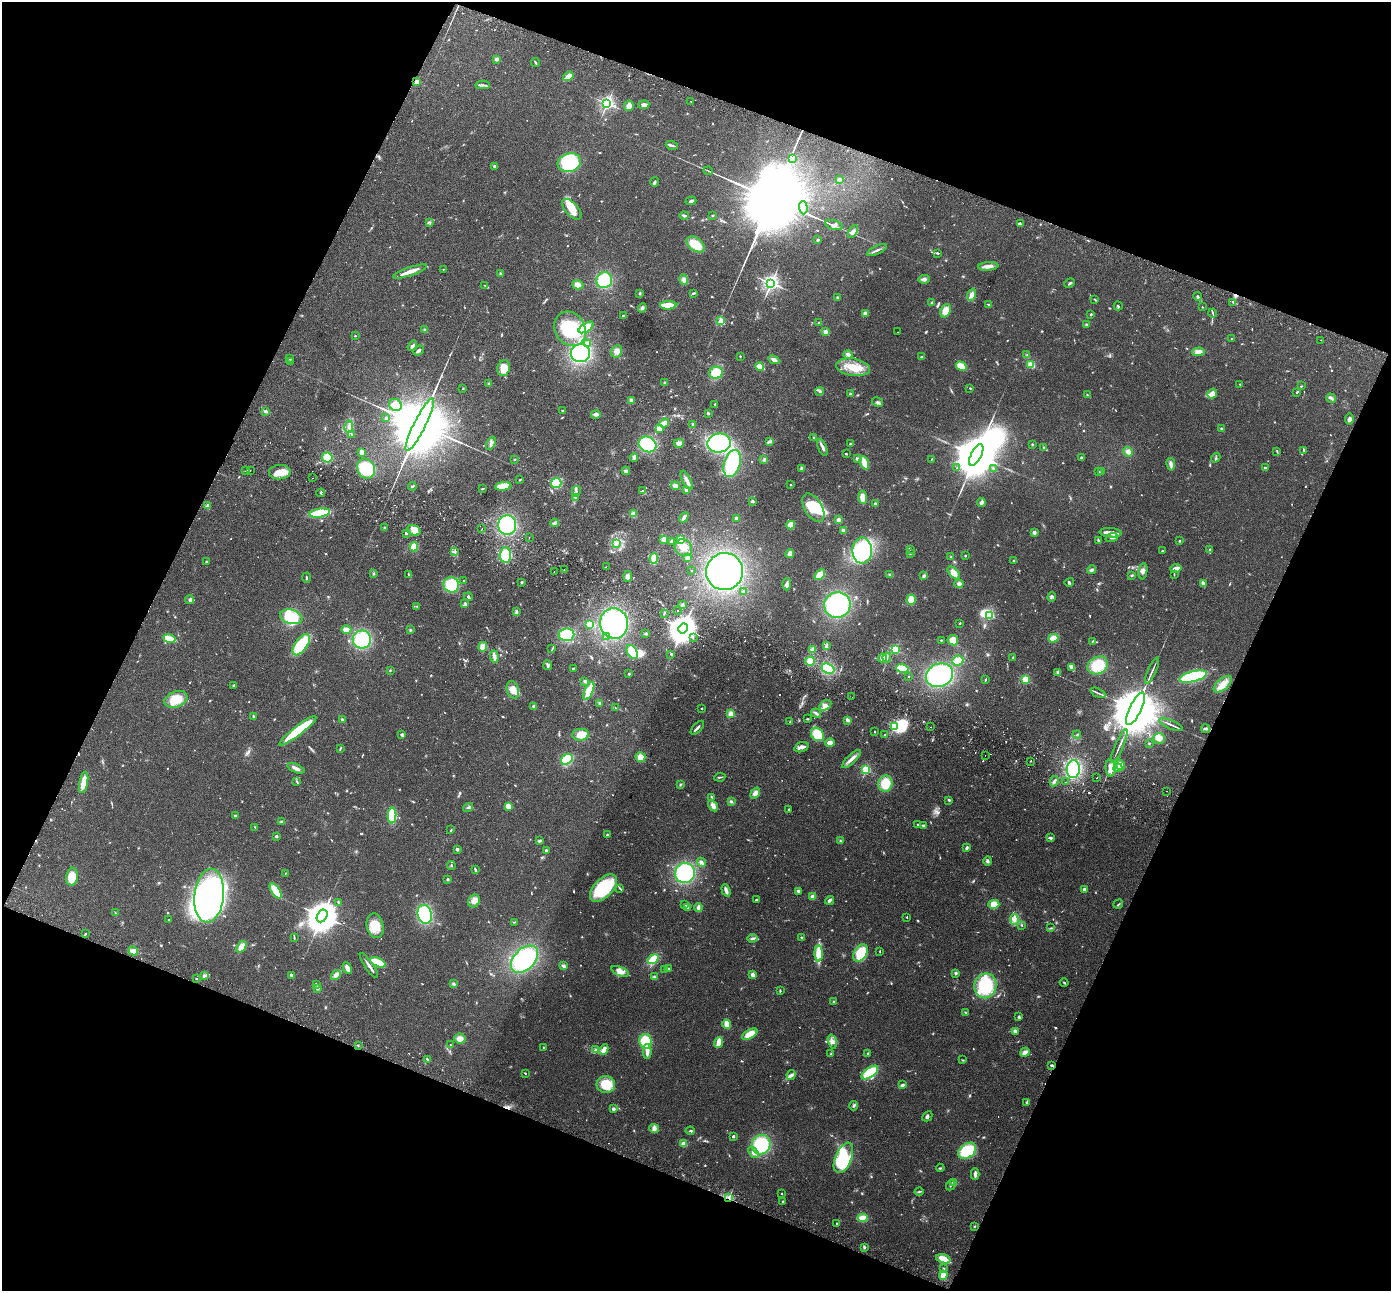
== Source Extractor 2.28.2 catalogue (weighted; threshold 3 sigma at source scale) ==
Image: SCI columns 28-5580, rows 196-5351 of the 5610 x 5679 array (HDU 1 of 3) = the unmasked area's bounding box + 8 px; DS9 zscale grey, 4 x 4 block average (1 PNG px = mean of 4 x 4 image px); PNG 1393 x 1293 px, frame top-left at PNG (2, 2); each listed source drawn as its Kron ellipse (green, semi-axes under 4 px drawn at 4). Shown black and unused: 42% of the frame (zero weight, under 2 of 3 exposures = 3% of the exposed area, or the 3 px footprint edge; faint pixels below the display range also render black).
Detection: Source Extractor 2.28.2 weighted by HDU 2 'WHT'. Background 0.109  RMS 0.0092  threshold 0.0414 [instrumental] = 3 sigma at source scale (4.5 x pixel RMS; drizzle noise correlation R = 1.50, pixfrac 1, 0.05/0.05 arcsec/px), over >= 5 px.
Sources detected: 1019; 8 too faint to see at this stretch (4 x 4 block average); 17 inside a brighter object's white glare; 20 cosmic-ray / hot-pixel residue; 6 long thin detections or spike segments (spike, bleed or trail) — neither listed nor drawn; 24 coinciding with a brighter row at this scale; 48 inside a brighter listed object's ellipse — not listed separately; of the other 896, all 500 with FLUX_AUTO >= 3.65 (the completeness limit of this list) listed and drawn (396 fainter detections not listed), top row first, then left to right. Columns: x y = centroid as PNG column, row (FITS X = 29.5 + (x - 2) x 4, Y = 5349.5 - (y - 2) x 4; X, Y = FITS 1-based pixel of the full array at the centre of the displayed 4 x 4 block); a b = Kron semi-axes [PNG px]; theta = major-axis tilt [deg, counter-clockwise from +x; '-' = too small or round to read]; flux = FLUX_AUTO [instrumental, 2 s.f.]
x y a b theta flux
497 59 4 4 - 11
535 62 4 2 - 7.4
568 76 5 3 - 65
417 82 2 2 - 170
483 85 7 2 -2 12
691 101 2 2 - 7.1
607 103 2 2 - 1500
644 105 5 3 - 23
629 106 5 5 - 27
672 145 6 2 -18 9.7
792 158 3 2 - 1900
569 163 12 9 16 300
495 166 3 2 - 10
708 171 4 2 - 4
839 179 4 3 - 8.7
654 182 5 2 - 7.6
691 201 5 2 - 12
803 208 6 2 -87 17
572 209 12 6 -48 85
684 215 5 3 - 11
713 215 3 2 - 4.4
430 222 4 2 - 6.3
1021 224 2 2 - 3.8
834 225 9 4 -16 25
853 232 7 3 57 20
818 240 2 2 - 11
695 244 10 6 -38 92
877 250 10 2 25 16
937 253 3 2 - 7.2
988 266 10 4 5 28
443 269 2 2 - 11
410 272 17 4 19 52
500 274 3 2 - 4.4
924 279 6 4 5 17
604 280 8 7 - 190
684 280 5 3 - 16
771 283 3 2 - 2300
1070 283 5 2 - 8.3
485 285 4 2 - 5.2
578 285 6 4 -17 33
640 293 3 2 - 5.1
693 293 4 2 - 7.4
972 295 6 4 71 28
1198 296 4 3 - 7.4
837 298 2 2 - 34
1095 299 3 2 - 4
1233 302 3 2 - 6
932 303 3 2 - 5.7
668 305 8 3 2 110
988 305 3 2 - 7.1
1118 306 4 2 - 5.3
1202 307 2 2 - 4.2
642 308 5 3 - 12
945 311 7 5 67 51
865 313 4 3 - 11
1213 313 4 2 - 5.5
1091 314 2 2 - 20
623 316 3 2 - 8.8
720 321 3 3 - 16
819 322 2 2 - 3.9
1086 325 3 2 - 6
586 327 8 3 33 110
570 329 18 15 -59 310
425 330 3 2 - 5.7
825 332 3 3 - 19
898 332 2 2 - 3.8
355 336 2 2 - 8.7
1232 339 2 2 - 4
1321 340 2 2 - 5.2
587 344 4 3 - 17
412 346 5 2 - 13
418 350 6 2 40 12
617 351 6 5 - 28
1198 352 6 4 1 29
580 353 10 9 - 470
848 354 5 4 - 14
1027 355 2 2 - 3.8
740 356 2 2 - 4.5
922 357 3 2 - 5.6
290 359 3 2 - 4
774 360 6 3 -27 21
290 362 2 2 - 7.6
1030 364 2 2 - 120
961 366 6 3 -30 98
760 367 4 4 - 62
853 367 17 8 -9 100
504 368 8 6 75 90
716 373 7 6 - 130
489 383 3 2 - 4.4
665 383 3 3 - 9.5
1240 384 2 2 - 7.5
1301 386 3 2 - 4.9
463 388 2 2 - 5.7
970 388 2 2 - 4.1
820 391 4 3 - 8.4
1297 392 3 2 - 4.9
850 394 4 2 - 5.7
1212 394 5 4 - 31
1087 395 2 2 - 4.7
1331 398 5 2 - 8.6
631 401 4 3 - 21
878 402 6 4 -31 14
715 404 2 2 - 5.2
395 405 6 5 - 69
266 411 3 2 - 15
562 411 3 2 - 4.3
708 413 3 2 - 6.4
596 414 5 3 - 22
386 418 2 2 - 25
1349 419 5 4 - 17
664 423 5 3 - 43
692 424 3 2 - 5
420 425 29 6 64 120000
349 427 6 3 79 13
659 428 3 3 - 29
1221 429 3 2 - 6
352 434 3 2 - 5.2
813 438 3 2 - 4.4
770 442 3 2 - 5.5
491 443 7 3 64 15
679 443 5 4 - 22
719 443 12 9 6 530
648 444 9 7 -23 280
850 444 2 2 - 6.5
1032 444 2 2 - 4.1
822 447 9 3 -68 18
1043 448 4 3 - 6.9
1304 450 3 2 - 3.9
1277 451 4 2 - 3.9
361 452 3 2 - 26
1128 452 5 4 - 22
846 454 2 2 - 8.2
976 455 12 5 63 47000
327 457 5 5 - 63
634 457 4 3 - 11
1081 458 3 2 - 7.1
1216 458 5 2 - 6.4
514 459 3 2 - 3.8
857 459 3 2 - 20
932 459 4 2 - 5.3
764 460 2 2 - 5.2
732 463 14 8 73 330
864 463 7 3 -69 80
1171 464 6 3 -79 17
801 468 3 2 - 7
957 468 2 2 - 9.8
1265 468 3 2 - 6.3
366 469 10 8 -62 180
994 469 3 2 - 12
250 470 2 2 - 5.7
246 471 2 2 - 4.8
626 471 4 3 - 13
1102 471 3 2 - 6
280 472 11 7 5 69
1099 472 3 2 - 7.1
312 478 2 2 - 4.5
520 480 2 2 - 7.8
687 480 10 3 -63 23
556 483 5 5 - 140
791 485 2 2 - 15
412 486 4 2 - 6.9
503 486 8 3 5 100
675 486 5 4 - 28
482 489 3 2 - 4.9
687 490 3 3 - 16
576 491 5 2 - 10
643 491 3 2 - 4.8
321 493 4 2 - 4.5
575 497 3 3 - 9.1
863 497 7 4 -86 50
752 501 3 2 - 13
981 502 4 3 - 18
875 504 3 3 - 12
207 506 4 3 - 14
813 508 15 9 -59 170
320 513 10 4 8 190
633 514 3 3 - 25
684 517 5 3 - 21
736 518 3 3 - 9
838 520 3 2 - 18
555 523 4 3 - 8.6
507 525 10 9 - 380
791 525 4 4 - 47
384 528 2 2 - 5.5
482 529 3 2 - 13
414 530 7 5 -21 46
843 530 4 3 - 9.9
1034 532 2 2 - 91
406 533 4 2 - 7
1111 533 11 4 -4 35
529 537 2 2 - 4
1112 538 6 2 18 11
664 539 4 3 - 26
680 539 3 3 - 57
1180 540 2 2 - 3.9
1098 541 3 2 - 6.2
671 542 3 2 - 9.4
616 543 2 2 - 5.8
414 547 4 4 - 63
683 548 9 8 - 72
910 549 2 2 - 7.4
1210 549 2 2 - 4.5
455 551 2 2 - 4.5
862 551 13 9 89 450
1162 551 3 2 - 3.8
910 553 3 2 - 5
790 554 4 3 - 25
505 555 7 5 88 160
965 556 2 2 - 19
951 557 3 2 - 5.3
687 558 4 3 - 14
654 559 5 4 - 65
1013 561 2 2 - 14
206 562 2 2 - 4.6
606 567 2 2 - 4.9
1176 568 5 2 - 45
564 570 2 2 - 13
691 570 2 2 - 4.7
1092 570 4 3 - 9.9
725 571 18 18 - 870
1143 571 8 2 82 16
554 572 2 2 - 6.7
373 573 3 2 - 5.4
954 573 7 4 -48 47
409 574 3 3 - 5.4
1174 574 4 2 - 4.2
820 575 6 3 43 77
890 575 4 3 - 6.9
1132 575 3 2 - 5.3
628 576 5 4 - 19
924 576 4 3 - 8.8
306 578 5 2 - 6.1
464 581 2 2 - 4.1
521 582 3 2 - 6
1069 582 5 2 - 5.9
787 584 6 3 87 19
959 584 5 4 - 16
1203 584 4 3 - 13
451 585 8 7 - 160
743 591 3 2 - 4
468 597 4 2 - 9.1
1052 597 5 4 - 12
189 600 4 4 - 11
911 600 5 4 - 51
465 603 4 2 - 6.7
682 605 3 2 - 6.3
837 605 13 13 - 530
417 606 4 2 - 4.8
678 611 2 2 - 6.5
516 612 4 3 - 10
664 613 2 2 - 3.9
989 615 2 2 - 470
291 617 11 7 -15 200
614 623 15 14 - 620
960 623 2 2 - 4.2
590 624 4 3 - 77
683 628 5 4 - 9600
346 630 5 3 - 38
410 630 3 2 - 4.5
646 634 2 2 - 41
566 635 8 6 5 210
607 636 3 2 - 6.8
693 637 2 2 - 5.6
169 638 6 2 -20 100
1053 638 5 3 - 62
362 640 9 9 - 270
941 640 2 2 - 6.3
953 640 5 5 - 42
1092 641 3 2 - 4.2
301 645 12 6 55 240
826 646 3 2 - 5.9
483 647 5 4 - 48
552 649 3 2 - 4.4
812 650 4 3 - 22
895 650 2 2 - 560
632 652 7 5 -61 130
671 654 3 2 - 5.7
494 657 6 2 -85 15
882 658 4 3 - 30
887 658 5 2 - 9.3
1013 658 3 2 - 4.6
810 661 4 4 - 59
958 661 6 5 - 57
548 665 5 3 - 11
1098 665 11 8 30 160
1071 667 3 3 - 14
573 668 3 2 - 4.4
902 668 6 3 -16 80
828 669 6 4 -25 160
390 670 2 2 - 3.7
1152 671 14 2 66 15
1058 672 3 3 - 8.7
629 674 2 2 - 6.5
939 675 14 11 23 530
909 676 2 2 - 9.4
1193 677 14 5 14 410
985 680 3 2 - 5.2
1025 680 2 2 - 420
585 681 3 3 - 9
1223 684 11 5 42 44
234 685 3 2 - 8.3
513 690 9 6 -72 63
589 691 10 3 67 150
1098 693 8 2 -25 10
852 697 2 2 - 4.1
176 699 12 8 21 120
600 703 3 2 - 6.5
825 705 7 4 33 40
533 706 3 3 - 8.3
615 708 2 2 - 3.6
701 708 2 2 - 16
1135 709 18 6 64 66000
816 713 5 2 - 9.3
731 714 2 2 - 260
253 716 3 2 - 5.3
807 719 3 2 - 4.6
342 720 4 2 - 13
848 720 4 3 - 12
790 722 2 2 - 3.8
1171 725 13 2 -22 13
894 726 2 2 - 550
930 727 2 2 - 12
697 728 8 2 47 15
1205 729 4 3 - 12
298 731 23 4 38 300
875 732 2 2 - 4.2
817 734 7 6 - 110
402 735 3 3 - 12
580 735 8 6 2 77
884 735 3 2 - 3.8
1077 735 4 2 - 5
1159 738 6 5 - 33
830 743 4 3 - 30
1149 743 2 2 - 5.2
1119 746 18 2 66 19
801 747 7 5 19 21
340 748 3 2 - 4.2
985 755 2 2 - 4.8
640 757 5 4 - 47
567 759 6 4 34 210
851 759 12 3 44 33
1030 761 2 2 - 6.9
1120 765 5 3 - 55
296 768 9 3 -22 24
1111 768 9 5 -84 41
1118 768 5 3 - 15
1073 769 9 6 85 270
866 770 2 2 - 580
720 777 5 2 - 6.8
1097 778 2 2 - 4.1
297 781 3 2 - 4.7
1054 781 5 3 - 16
84 782 11 3 78 78
1065 782 2 2 - 6.1
680 784 3 2 - 5
885 784 8 7 - 110
1166 791 2 2 - 4.5
755 793 6 4 53 24
712 797 3 2 - 6.1
949 800 3 2 - 5.7
731 801 4 2 - 7.2
508 806 4 3 - 39
713 806 6 4 -59 25
468 807 5 2 - 7.2
788 810 3 2 - 4.6
235 816 3 2 - 12
392 816 8 4 87 200
281 822 4 2 - 6.1
917 824 2 2 - 6.8
923 825 4 2 - 5.9
255 827 2 2 - 4.7
451 830 3 2 - 4.7
607 835 2 2 - 56
276 836 2 2 - 42
1050 838 3 2 - 12
540 841 3 2 - 15
840 841 3 2 - 5.3
967 848 3 2 - 17
457 850 3 3 - 9.7
546 850 2 2 - 28
988 861 4 3 - 9.8
701 862 5 3 - 16
451 865 4 2 - 5
475 870 4 2 - 7.6
685 873 10 10 - 420
285 874 3 2 - 3.7
72 877 9 5 84 120
448 879 2 2 - 39
603 888 17 9 45 360
620 888 4 2 - 7.6
1084 889 2 2 - 63
726 890 6 3 -72 24
276 891 9 4 -56 120
798 891 3 3 - 11
209 896 27 14 84 2000
813 896 3 3 - 25
756 899 2 2 - 8.3
830 900 5 2 - 19
474 901 6 5 - 39
338 902 2 2 - 4.9
994 904 5 4 - 49
1118 904 5 2 - 4.9
685 905 3 2 - 7.2
688 907 2 2 - 9.6
698 908 4 2 - 19
115 913 2 2 - 4.1
425 914 9 7 -76 310
322 916 7 5 60 16000
907 917 2 2 - 12
169 920 2 2 - 9.9
1015 920 5 4 - 21
514 922 3 2 - 4.5
1021 925 2 2 - 4.1
375 926 12 8 -78 110
1051 928 3 2 - 5.1
85 934 3 2 - 4.4
801 937 4 2 - 5.2
294 938 3 2 - 4.9
752 938 5 3 - 12
241 947 6 4 55 55
133 951 5 4 - 26
880 951 3 2 - 3.9
861 953 9 6 57 200
819 954 8 3 89 180
524 959 16 10 46 430
653 959 6 3 35 96
378 962 8 3 -25 130
369 966 15 2 -55 22
564 966 4 3 - 13
347 968 6 3 -61 37
665 969 3 2 - 5.5
669 969 2 2 - 33
620 971 9 4 -23 33
956 973 3 3 - 9.3
291 975 3 2 - 9.9
336 975 5 4 - 19
753 975 3 2 - 25
205 976 2 2 - 3.6
655 977 3 2 - 6.8
196 978 2 2 - 6.4
1064 983 4 2 - 6.6
316 984 3 2 - 3.7
453 984 4 2 - 7.4
985 986 12 11 - 290
317 988 2 2 - 19
780 991 3 2 - 5
834 1002 2 2 - 4.5
965 1012 3 2 - 4.6
1019 1017 3 3 - 7.3
727 1024 4 3 - 55
1015 1031 2 2 - 64
750 1034 8 4 30 81
460 1039 5 5 - 35
646 1041 7 6 - 170
719 1042 5 2 - 79
832 1042 7 4 -72 22
358 1045 3 2 - 3.7
450 1045 2 2 - 5.3
543 1048 3 2 - 5.4
596 1050 3 2 - 7
604 1050 5 3 - 42
647 1051 7 3 -90 38
1025 1052 5 3 - 27
868 1053 3 2 - 4
831 1054 2 2 - 5.9
428 1060 4 2 - 12
962 1060 4 2 - 4.3
1052 1065 2 2 - 11
525 1073 3 2 - 3.8
870 1073 9 4 37 180
791 1075 5 4 - 15
606 1084 9 8 - 140
902 1085 4 3 - 14
1027 1102 4 3 - 9.8
854 1106 4 2 - 8.7
613 1109 3 3 - 16
927 1116 5 3 - 9.9
654 1128 5 4 - 21
690 1131 4 2 - 6.3
733 1136 2 2 - 34
684 1144 4 3 - 24
761 1145 10 9 - 280
967 1151 10 7 35 210
753 1152 6 3 -52 16
843 1158 16 8 67 280
940 1168 4 2 - 5.8
975 1174 6 2 90 19
953 1182 4 2 - 8.1
950 1185 5 2 - 7.1
919 1191 4 2 - 7
782 1193 2 2 - 9.6
729 1197 4 2 - 8.4
783 1202 2 2 - 23
863 1218 5 3 - 59
837 1223 2 2 - 7.2
974 1226 2 2 - 3.8
864 1247 3 2 - 7.2
943 1259 7 4 -17 80
944 1269 3 2 - 5.5
943 1275 5 4 - 51
Overlapping masked pixels (flux is a lower limit): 2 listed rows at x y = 417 82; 729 1197
Diffuse or blended objects may show on this block-average render without a row.